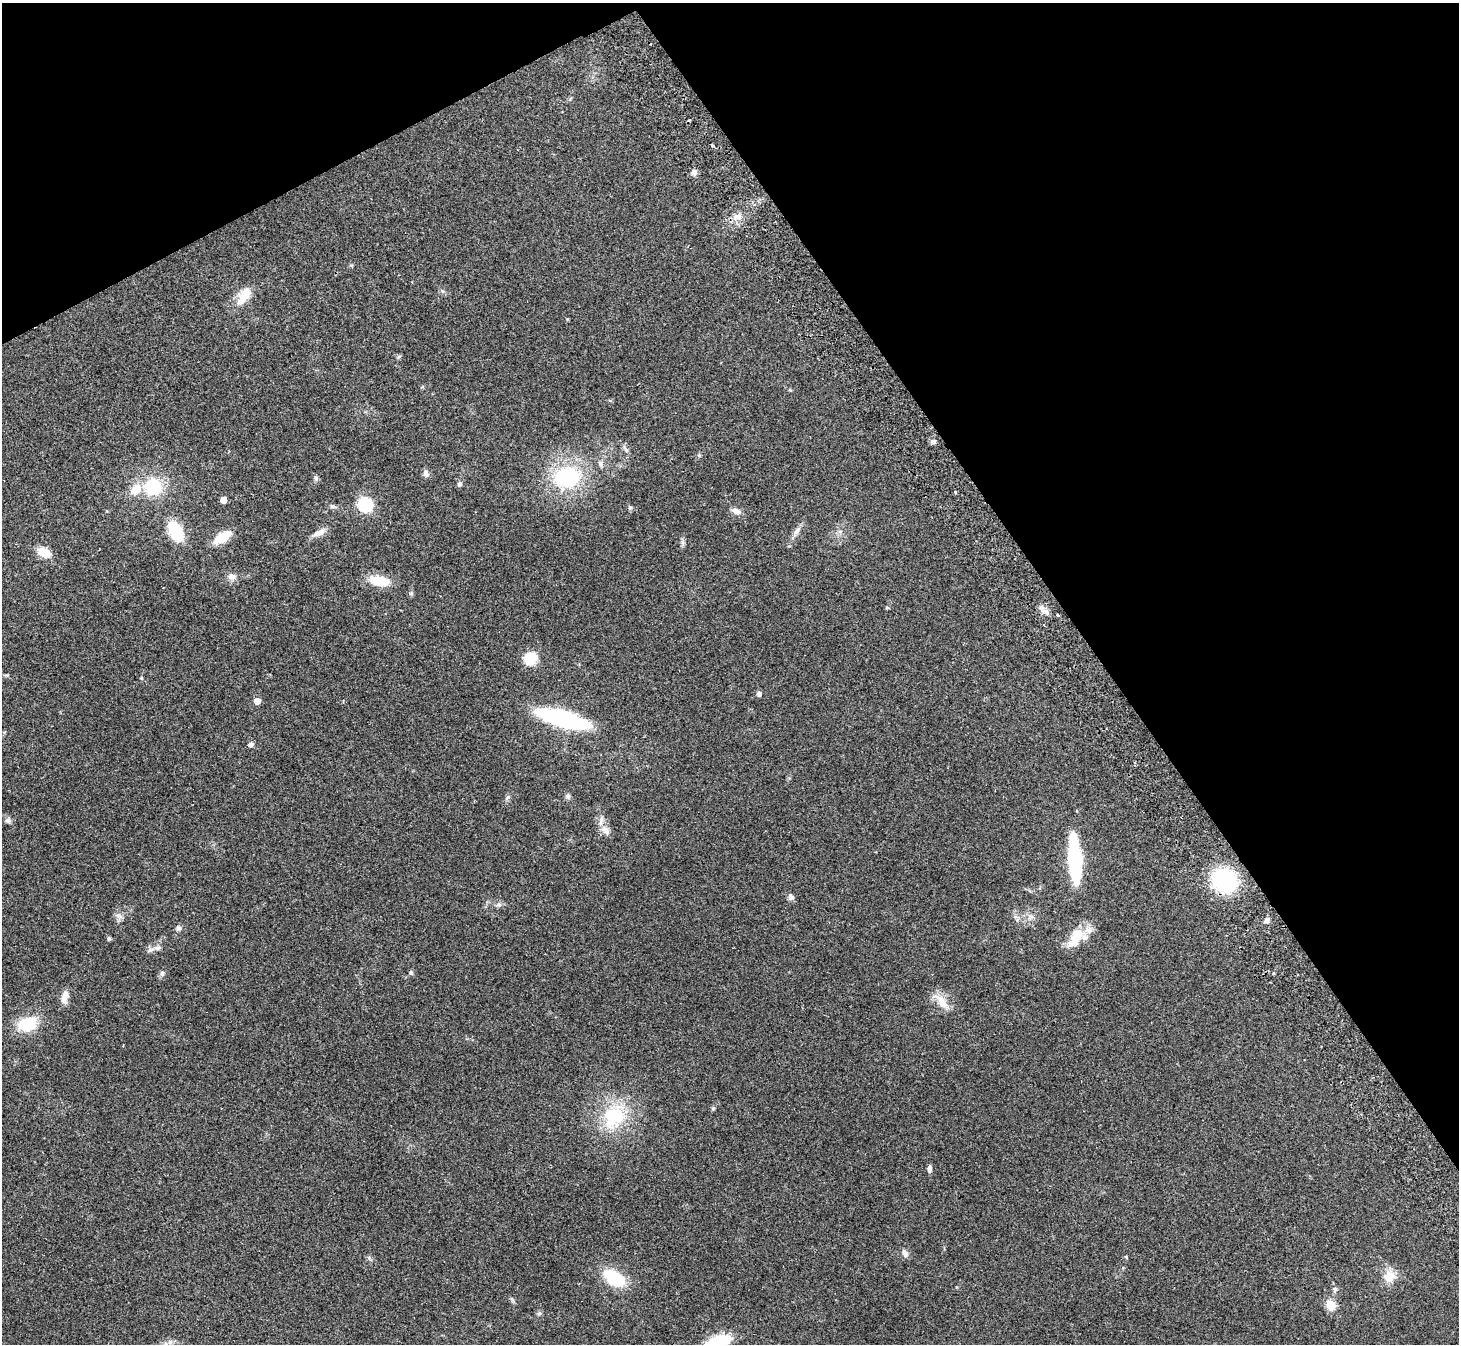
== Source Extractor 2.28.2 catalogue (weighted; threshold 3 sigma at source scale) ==
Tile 3 of 4 x 4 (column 3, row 1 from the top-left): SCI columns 2966-4422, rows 4221-5562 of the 5934 x 5893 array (HDU 1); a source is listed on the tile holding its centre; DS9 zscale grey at full resolution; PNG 1461 x 1346 px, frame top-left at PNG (2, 3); no overlay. Shown black and unused: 30% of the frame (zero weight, under 2 of 3 exposures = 3% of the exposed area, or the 3 px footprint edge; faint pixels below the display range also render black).
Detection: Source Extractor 2.28.2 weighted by HDU 2 'WHT'; one run over the whole footprint, this tile lists its part. Background 0.141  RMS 0.0088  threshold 0.0394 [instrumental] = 3 sigma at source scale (4.5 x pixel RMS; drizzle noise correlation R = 1.50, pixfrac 1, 0.05/0.05 arcsec/px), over >= 5 px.
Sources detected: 74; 2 cosmic-ray / hot-pixel residue — not listed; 5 inside a brighter listed object's ellipse — not listed separately; the other 67 listed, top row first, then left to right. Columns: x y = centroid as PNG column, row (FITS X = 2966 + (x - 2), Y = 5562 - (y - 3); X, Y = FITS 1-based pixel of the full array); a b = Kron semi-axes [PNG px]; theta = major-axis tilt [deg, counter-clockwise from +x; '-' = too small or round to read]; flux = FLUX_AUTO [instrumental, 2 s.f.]
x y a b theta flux
712 146 3 3 - 1.5
694 172 8 6 -88 3.3
738 216 12 8 12 6.3
243 296 28 13 57 15
399 357 7 4 44 1.2
934 441 8 5 4 2
626 450 10 4 -57 2.2
601 464 9 6 -80 2.8
426 473 10 8 -85 3
567 477 28 21 9 79
316 478 8 6 -79 2.1
459 484 7 6 - 2.1
153 486 23 23 - 35
955 492 4 3 - 0.74
223 500 5 5 - 10
365 504 7 7 - 140
332 506 7 5 -15 2
630 508 7 5 -90 1.5
736 511 12 7 -24 4.6
176 531 17 10 -61 46
797 531 15 6 56 4.7
319 533 19 7 29 7
222 537 17 8 33 22
682 542 7 4 -71 1.9
43 552 13 8 -28 16
231 577 12 9 -38 4.6
379 581 21 10 -13 22
411 593 7 6 - 1.7
1044 611 9 6 -26 3.9
1058 615 3 3 - 2.1
530 658 10 10 - 25
142 678 5 3 - 0.84
759 694 5 5 - 3.4
257 701 5 5 - 10
563 718 32 9 -15 190
251 744 6 5 - 2.8
568 796 7 7 - 2.1
8 821 9 7 -1 2.5
606 830 15 8 -48 5.6
1075 859 46 11 -86 87
1224 880 28 24 -52 64
791 897 9 8 - 2.7
499 904 8 6 15 2.4
118 916 10 8 -50 3.6
1031 916 12 5 -26 3.2
1267 920 7 6 - 3
178 928 8 7 - 2.4
1077 934 19 17 16 16
109 938 6 5 - 1.2
157 948 10 6 1 3
162 973 8 6 -79 2.3
411 973 6 6 - 1.5
1274 973 4 3 - 0.88
65 997 17 8 80 6.9
942 1002 30 11 -48 12
27 1024 24 16 16 29
713 1108 6 5 - 1.3
614 1116 34 28 63 53
929 1169 9 5 87 2.9
906 1255 12 6 70 2.8
1126 1257 6 3 -72 0.81
1389 1277 15 14 - 13
614 1278 24 13 -32 40
1335 1289 8 5 73 1.9
1330 1305 6 5 - 38
170 1342 7 5 45 2.1
718 1342 23 11 18 41
Isophote crosses this tile's border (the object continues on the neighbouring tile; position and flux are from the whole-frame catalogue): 1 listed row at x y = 718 1342
Unlisted compact peaks at least as high as the median listed source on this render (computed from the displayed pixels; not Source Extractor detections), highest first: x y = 508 797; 539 1314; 513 1301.